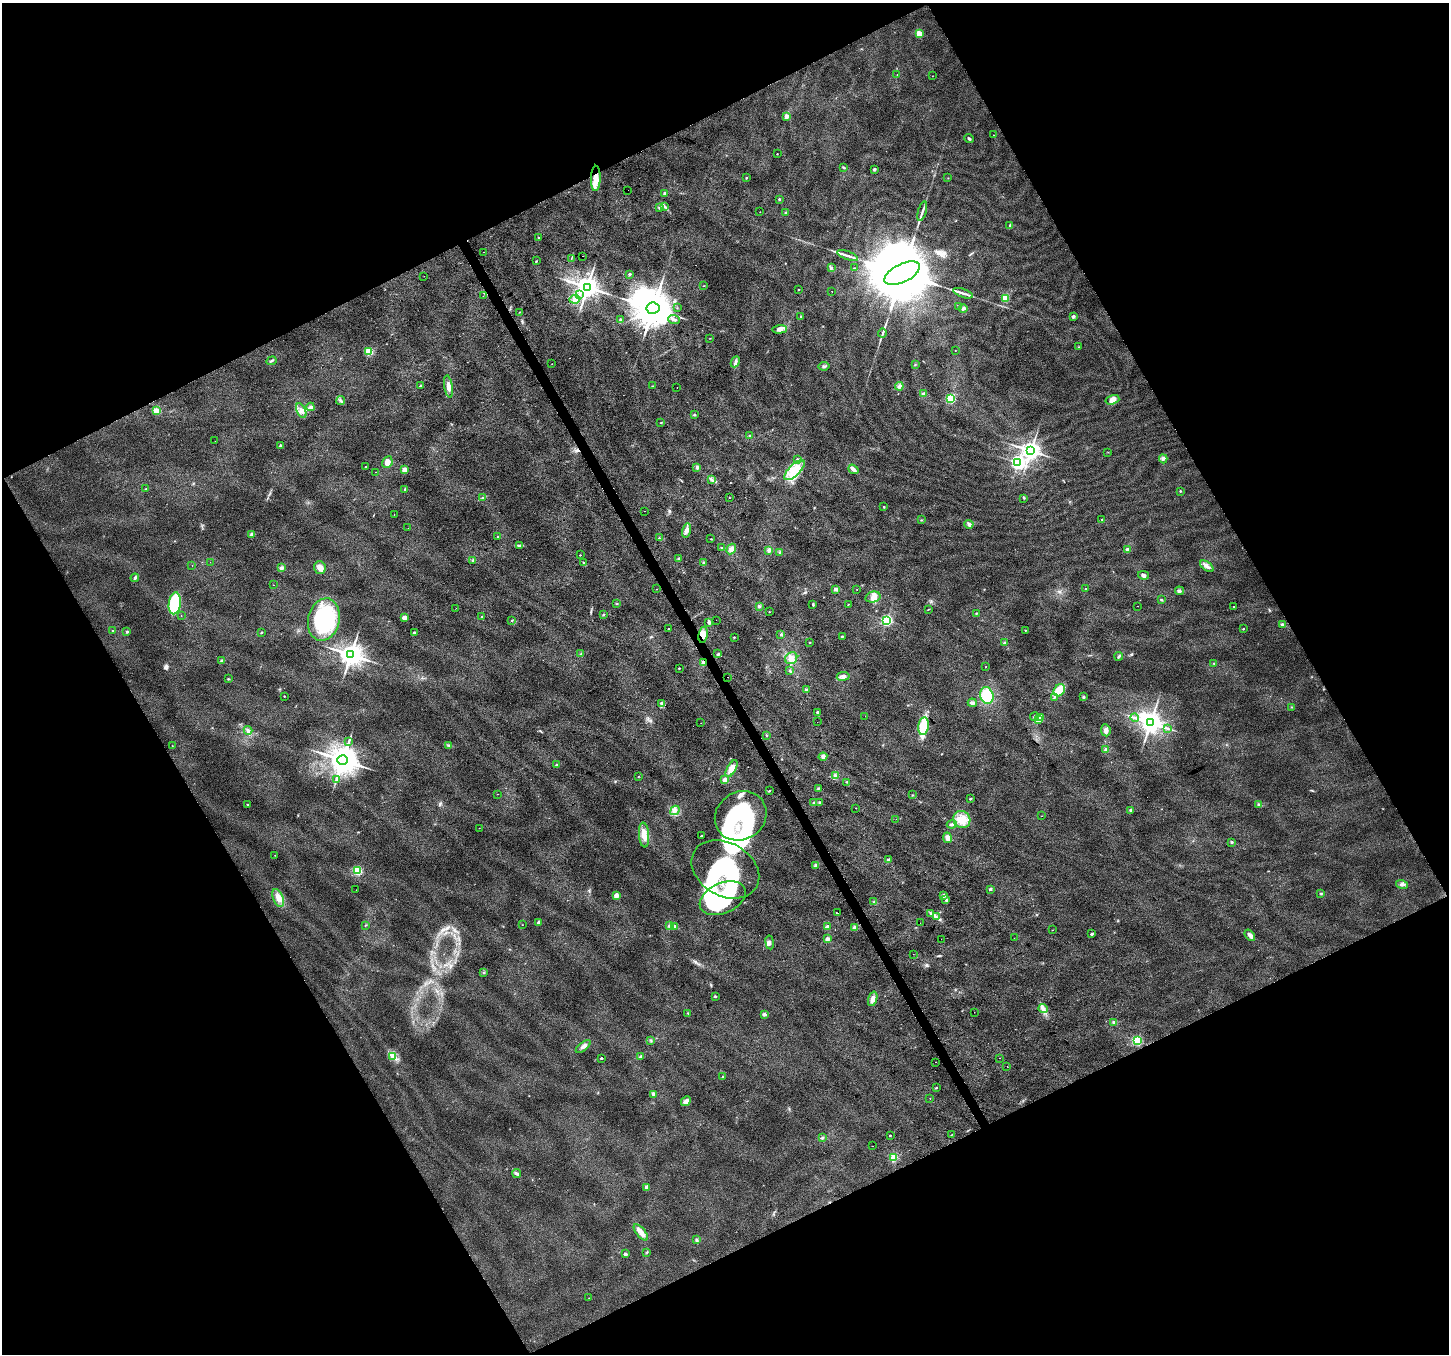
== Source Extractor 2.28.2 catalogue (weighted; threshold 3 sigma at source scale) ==
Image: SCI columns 3-5789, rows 165-5572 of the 5789 x 5676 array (HDU 1 of 3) = the unmasked area's bounding box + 8 px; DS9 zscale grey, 4 x 4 block average (1 PNG px = mean of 4 x 4 image px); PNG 1451 x 1356 px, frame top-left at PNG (2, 3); each listed source drawn as its Kron ellipse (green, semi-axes under 4 px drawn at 4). Shown black and unused: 47% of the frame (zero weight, under 2 of 3 exposures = <1% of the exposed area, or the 3 px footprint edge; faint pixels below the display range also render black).
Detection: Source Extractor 2.28.2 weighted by HDU 2 'WHT'. Background 0.0194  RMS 0.0082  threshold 0.0371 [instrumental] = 3 sigma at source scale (4.5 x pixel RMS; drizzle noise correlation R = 1.50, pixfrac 1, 0.0396/0.0396 arcsec/px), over >= 5 px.
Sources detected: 336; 3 inside a brighter object's white glare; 7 cosmic-ray / hot-pixel residue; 1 long thin detection or spike segment (spike, bleed or trail) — neither listed nor drawn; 6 coinciding with a brighter row at this scale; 10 inside a brighter listed object's ellipse — not listed separately; the other 309 listed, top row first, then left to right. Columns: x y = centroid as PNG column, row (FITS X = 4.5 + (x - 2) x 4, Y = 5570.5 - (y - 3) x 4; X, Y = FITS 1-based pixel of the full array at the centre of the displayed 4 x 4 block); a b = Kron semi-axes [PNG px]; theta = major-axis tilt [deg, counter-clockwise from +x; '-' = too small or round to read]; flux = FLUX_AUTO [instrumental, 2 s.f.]
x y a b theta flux
919 33 2 2 - 180
897 74 2 2 - 1.9
933 76 2 2 - 0.94
787 116 2 2 - 67
993 135 2 2 - 1.2
969 138 5 2 - 7.2
777 154 2 2 - 3.2
844 167 3 2 - 4.8
874 169 2 2 - 21
596 178 12 5 89 53
746 178 2 2 - 8.2
948 178 2 2 - 1.8
628 190 2 2 - 0.95
665 194 4 4 - 10
779 199 2 2 - 11
664 206 2 2 - 4.4
660 207 3 3 - 12
922 211 10 2 74 13
760 212 2 2 - 1.4
785 212 2 2 - 3.2
1010 225 2 2 - 2.9
539 238 2 2 - 8.1
484 252 2 2 - 2.5
582 256 2 2 - 6.8
848 256 11 2 -20 20
571 258 2 2 - 2
536 261 2 2 - 2.9
831 268 3 3 - 6.8
854 268 2 2 - 2.3
902 273 19 9 26 110000
629 274 2 2 - 18
424 276 2 2 - 2.2
704 286 2 2 - 1.7
587 287 4 3 - 5200
799 290 2 2 - 2
832 292 2 2 - 1.5
963 293 10 2 -20 19
579 294 4 2 - 7
483 296 2 2 - 7.2
575 299 5 3 - 20
1005 299 2 2 - 200
959 306 3 2 - 4
653 308 7 5 10 19000
677 308 2 2 - 1.5
963 309 4 3 - 13
519 312 2 2 - 1.7
1073 316 2 2 - 29
801 317 2 2 - 3.6
621 320 3 2 - 3.8
674 320 6 3 -22 12
779 329 7 4 2 24
882 333 4 2 - 6.4
710 338 2 2 - 1.5
1079 347 2 2 - 1.7
955 351 2 2 - 1.7
369 352 2 2 - 370
271 361 5 2 - 9.1
735 362 6 2 63 11
552 364 2 2 - 1
915 365 2 2 - 3
824 366 5 2 - 7.1
420 386 2 2 - 11
448 386 11 4 -81 29
652 386 2 2 - 1.7
899 386 4 3 - 16
677 388 2 2 - 6.8
924 394 4 3 - 11
951 398 2 2 - 430
341 400 4 2 - 7
1112 400 7 4 17 31
310 407 4 3 - 15
156 411 2 2 - 250
301 411 8 4 -64 20
694 415 3 2 - 4.4
661 423 3 2 - 2.2
750 436 3 2 - 4.9
215 441 2 2 - 0.78
280 446 2 2 - 16
1031 451 3 3 - 3200
1108 452 2 2 - 1.4
1163 459 4 2 - 8.7
797 460 3 3 - 7.7
387 462 6 5 - 31
1018 463 2 2 - 1300
365 466 2 2 - 4.1
697 467 3 3 - 8.5
853 469 5 3 - 19
404 470 2 2 - 96
795 470 13 5 45 91
375 472 2 2 - 1.9
712 480 2 2 - 2.8
146 489 2 2 - 2.4
405 489 3 2 - 5.5
1180 491 2 2 - 6.7
482 498 3 2 - 4.3
729 498 2 2 - 1.5
1024 498 2 2 - 2
884 507 2 2 - 3.5
645 511 2 2 - 1.1
394 514 2 2 - 1.5
1102 519 2 2 - 4.5
921 520 2 2 - 2.4
969 524 4 3 - 13
408 528 2 2 - 0.59
686 530 7 3 75 27
252 534 4 3 - 7.4
498 537 2 2 - 4.1
659 538 2 2 - 2.7
711 539 2 2 - 1.9
519 546 4 3 - 8.4
721 548 3 2 - 3.1
731 549 5 4 - 23
769 550 4 3 - 12
1128 550 2 2 - 53
780 552 3 2 - 5.4
580 555 2 2 - 3.3
679 558 3 2 - 4.5
473 560 3 3 - 5.4
210 562 2 2 - 2.4
584 563 2 2 - 2.6
704 563 3 2 - 5
192 566 2 2 - 2.2
1207 566 8 3 -37 19
281 568 4 3 - 11
320 568 6 5 - 27
1144 575 5 3 - 11
135 578 4 3 - 9.9
273 585 2 2 - 1.9
657 589 2 2 - 1.2
835 589 4 3 - 13
857 589 2 2 - 1.4
1086 589 2 2 - 4.8
1180 591 5 3 - 8.8
873 597 7 5 13 28
1161 600 3 2 - 4.9
175 603 11 6 82 230
617 604 3 2 - 3
813 604 3 2 - 4.4
848 604 2 2 - 2.1
759 606 3 3 - 7.3
1137 606 2 2 - 1
1234 606 2 2 - 5.7
456 608 2 2 - 1.5
928 610 2 2 - 1.6
769 612 2 2 - 1.9
976 613 2 2 - 3.3
181 615 2 2 - 1.3
603 615 2 2 - 3
482 616 2 2 - 2.6
404 617 2 2 - 70
324 620 21 15 76 460
512 620 3 2 - 2.9
716 620 2 2 - 2.2
887 620 2 2 - 790
709 622 3 3 - 9.4
1283 625 3 3 - 12
668 628 2 2 - 15
1243 629 2 2 - 6
1025 630 2 2 - 2.7
113 631 2 2 - 1.8
127 632 3 2 - 5
261 632 2 2 - 8.9
414 633 2 2 - 25
703 635 8 4 82 34
781 635 3 2 - 5.4
842 636 3 2 - 3.6
734 637 2 2 - 6.6
810 643 2 2 - 2
1004 643 3 2 - 4.5
581 653 3 2 - 3.1
718 654 3 2 - 6.1
351 655 4 3 - 5400
1119 656 4 2 - 7.6
791 658 6 5 - 26
222 661 3 3 - 7.8
703 663 3 3 - 11
1214 663 2 2 - 3.2
985 667 2 2 - 1.7
679 668 2 2 - 6.2
790 671 3 2 - 4.6
843 676 6 4 8 17
728 677 2 2 - 2.8
228 679 2 2 - 2.5
806 690 3 3 - 8.6
1059 690 6 5 - 81
987 695 8 6 -73 140
284 696 2 2 - 4.7
1083 697 3 3 - 6
1054 698 2 2 - 4.1
661 703 3 3 - 6.5
972 703 4 3 - 14
1291 707 2 2 - 2.6
817 712 3 2 - 5.1
865 716 2 2 - 1.4
1034 717 4 3 - 8.2
1041 717 2 2 - 62
1135 718 4 2 - 8.1
1038 719 2 2 - 270
817 722 2 2 - 0.81
701 723 2 2 - 0.63
1150 723 4 3 - 5500
924 726 9 5 82 170
1167 728 3 2 - 4.1
248 730 4 2 - 6.8
1106 730 6 4 -82 19
766 735 2 2 - 2.6
349 741 3 2 - 5.3
449 745 3 2 - 2.8
172 746 2 2 - 1.5
1106 749 4 3 - 8.7
823 757 4 3 - 13
343 760 5 4 - 9500
557 765 2 2 - 18
732 769 9 4 62 61
638 776 2 2 - 2.5
835 776 4 3 - 9.9
336 779 2 2 - 4.2
725 780 2 2 - 120
846 782 2 2 - 2.6
818 788 3 2 - 4.6
769 791 3 2 - 3.4
498 794 2 2 - 1.1
913 795 2 2 - 2.6
970 799 2 2 - 14
814 803 3 3 - 7.1
820 803 3 3 - 5.9
248 804 2 2 - 2.7
1258 804 2 2 - 3.7
856 808 2 2 - 4.7
675 810 5 2 - 9.7
1131 810 2 2 - 39
741 816 27 23 34 670
1042 816 2 2 - 1.3
896 819 2 2 - 0.62
962 819 9 8 - 68
952 824 5 3 - 11
479 828 2 2 - 1.5
644 835 12 5 -85 43
701 836 4 2 - 4.9
947 838 5 4 - 23
1232 842 3 2 - 5.9
275 855 2 2 - 1.5
888 860 4 3 - 8.7
815 865 3 2 - 8.9
725 869 36 26 -30 330
358 870 2 2 - 510
1402 884 6 2 -15 11
990 889 2 2 - 22
356 890 2 2 - 0.59
1321 893 3 2 - 4
616 895 2 2 - 98
943 895 2 2 - 50
278 898 9 5 -67 34
723 898 24 15 24 320
946 900 3 3 - 6.9
874 902 3 2 - 3.9
838 913 2 2 - 3.4
931 913 3 3 - 5.8
936 917 3 2 - 7.5
539 922 2 2 - 49
920 923 2 2 - 0.71
522 925 2 2 - 1.3
365 926 2 2 - 1.6
669 926 3 2 - 6.5
674 926 4 3 - 9.5
827 927 2 2 - 51
855 928 2 2 - 94
1052 930 2 2 - 1.5
1092 934 2 2 - 29
1250 935 6 4 -52 17
1014 938 2 2 - 0.59
827 939 2 2 - 60
941 939 2 2 - 0.9
770 942 7 3 -83 12
913 954 2 2 - 0.9
483 973 2 2 - 1.9
715 997 3 2 - 4.6
873 999 7 4 72 24
1043 1009 5 4 - 16
974 1012 2 2 - 0.75
688 1013 2 2 - 2.3
764 1014 2 2 - 52
1114 1022 4 3 - 8.4
650 1040 2 2 - 3.3
1137 1040 2 2 - 600
583 1046 9 3 37 21
393 1056 4 4 - 16
641 1056 3 2 - 8.2
601 1058 2 2 - 12
999 1058 2 2 - 2.2
936 1062 2 2 - 2.5
1007 1066 2 2 - 4.2
723 1076 2 2 - 5.3
936 1088 2 2 - 6.5
653 1094 4 3 - 8.1
930 1098 2 2 - 2.2
686 1101 5 3 - 24
890 1135 2 2 - 5.9
951 1135 2 2 - 1.5
822 1138 3 2 - 5.2
873 1146 2 2 - 1.3
893 1158 2 2 - 260
517 1173 4 3 - 9.7
647 1187 2 2 - 85
641 1232 10 4 -51 33
696 1240 2 2 - 2.8
647 1252 2 2 - 2.7
625 1254 2 2 - 39
589 1298 2 2 - 1.6
Overlapping masked pixels (flux is a lower limit): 3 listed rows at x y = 596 178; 703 635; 703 663
Diffuse or blended objects may show on this block-average render without a row.